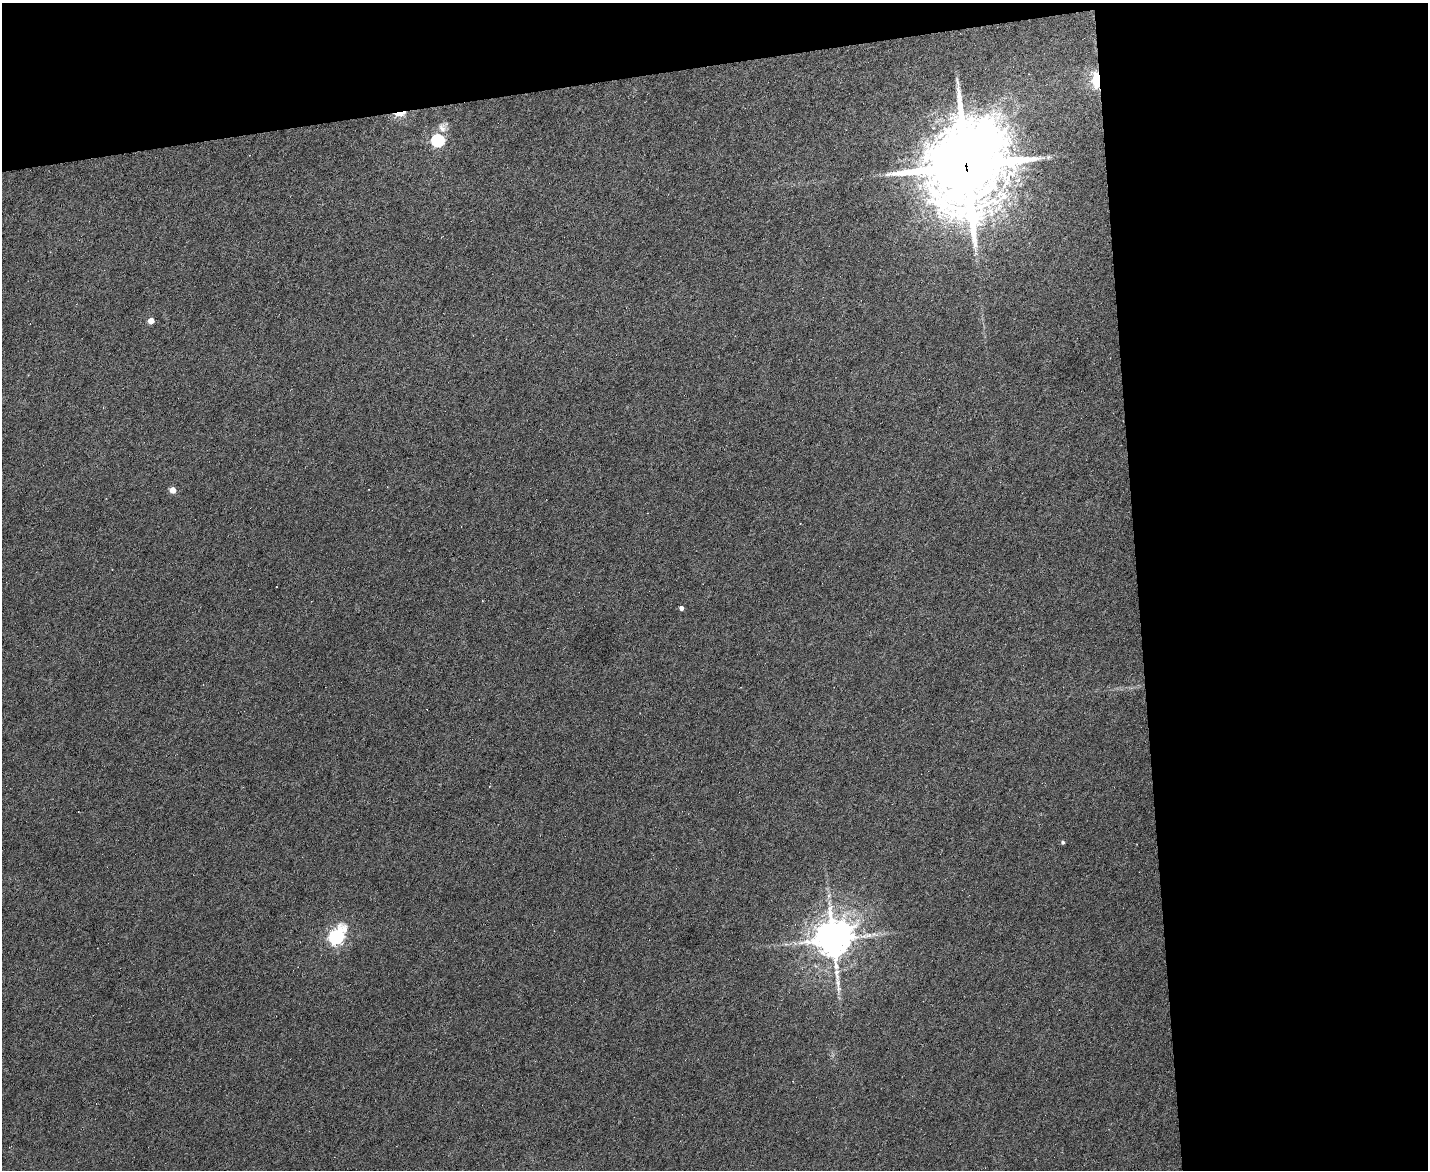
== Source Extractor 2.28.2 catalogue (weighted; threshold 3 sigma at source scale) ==
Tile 3 of 3 x 4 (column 3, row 1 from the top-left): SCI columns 3092-4517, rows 3504-4671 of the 4649 x 4671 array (HDU 1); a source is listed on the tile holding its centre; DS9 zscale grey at full resolution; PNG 1430 x 1172 px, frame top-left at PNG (2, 3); no overlay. Shown black and unused: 26% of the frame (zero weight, under 4 of 8 exposures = <1% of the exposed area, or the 3 px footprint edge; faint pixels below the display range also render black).
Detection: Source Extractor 2.28.2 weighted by HDU 2 'WHT'; one run over the whole footprint, this tile lists its part. Background 0.00302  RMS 0.004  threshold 0.0164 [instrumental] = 3 sigma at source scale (4.09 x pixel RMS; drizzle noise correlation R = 1.36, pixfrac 0.8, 0.05/0.05 arcsec/px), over >= 5 px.
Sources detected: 16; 3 cosmic-ray / hot-pixel residue — not listed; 1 inside a brighter listed object's ellipse — not listed separately; the other 12 listed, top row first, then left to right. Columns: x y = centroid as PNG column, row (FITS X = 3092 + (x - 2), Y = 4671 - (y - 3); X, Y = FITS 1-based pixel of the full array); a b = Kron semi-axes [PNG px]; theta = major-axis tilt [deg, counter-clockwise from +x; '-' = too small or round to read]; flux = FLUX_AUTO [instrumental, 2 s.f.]
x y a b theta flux
1097 79 8 4 -89 64
400 114 14 5 7 4.6
442 128 13 8 -59 2.4
437 140 6 6 - 58
966 166 24 21 -78 3900
151 321 4 4 - 4.5
103 408 4 2 - 0.26
173 490 4 4 - 4.8
681 608 4 4 - 1.3
1063 842 4 4 - 0.61
336 937 8 6 57 98
833 939 13 11 62 970
Overlapping masked pixels (flux is a lower limit): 3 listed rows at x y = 1097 79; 400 114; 966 166